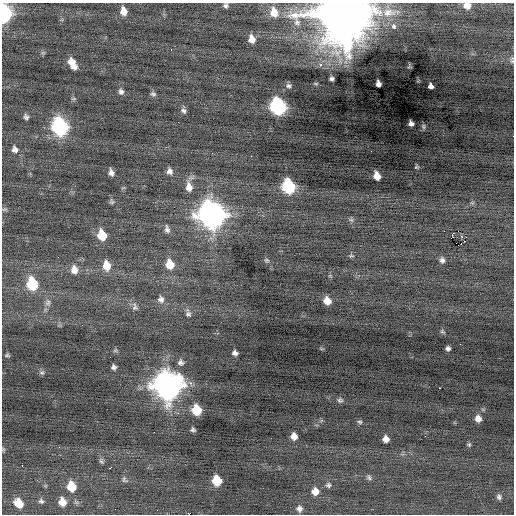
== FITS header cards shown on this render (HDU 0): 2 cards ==
NAXIS1  =                  512 / Axis length
NAXIS2  =                  512 / Axis length

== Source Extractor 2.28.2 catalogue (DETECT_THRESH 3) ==
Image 512 x 512 px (HDU 0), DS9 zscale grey, 1 PNG px = 1 image px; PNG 516 x 516 px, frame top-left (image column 1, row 512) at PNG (2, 3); no overlay
Background -0.0387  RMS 0.82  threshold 2.46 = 3 sigma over >= 5 px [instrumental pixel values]
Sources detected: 94; all 94 listed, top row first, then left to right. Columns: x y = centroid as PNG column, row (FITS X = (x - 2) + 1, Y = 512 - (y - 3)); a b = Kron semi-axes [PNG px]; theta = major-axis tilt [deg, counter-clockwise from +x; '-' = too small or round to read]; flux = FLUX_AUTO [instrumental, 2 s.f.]
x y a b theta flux
225 5 6 6 - 140
467 6 8 7 - 500
123 11 9 7 -78 540
274 12 9 7 -78 540
389 12 20 11 2 790
344 13 15 14 - 480000
4 14 10 7 -85 12000
297 22 7 7 - 150
394 26 8 7 - 170
252 39 7 6 - 450
171 50 2 2 - 200
43 53 7 4 1 81
512 60 9 4 -88 110
72 63 12 6 -61 700
321 65 3 3 - 120
332 79 4 4 - 130
378 84 5 5 - 220
289 86 6 5 - 120
431 86 5 5 - 350
121 92 8 6 -67 180
153 94 8 6 -24 130
278 106 10 8 -71 12000
183 110 8 7 - 160
26 117 6 6 - 160
411 124 5 5 - 190
60 127 10 8 -72 14000
423 127 7 5 -89 94
15 149 10 9 - 280
417 167 5 5 - 75
169 171 8 7 - 240
111 172 7 5 -77 240
377 176 7 6 - 560
289 186 9 8 - 6200
189 187 13 8 -82 520
123 188 6 3 18 63
111 201 7 6 - 110
472 203 6 4 0 84
4 209 7 5 2 97
211 215 12 11 - 60000
351 220 7 6 - 110
167 229 11 7 -79 210
458 231 2 2 - 3600
102 235 9 7 -74 1500
461 236 4 4 - 78
465 241 3 2 - 47
459 245 6 2 19 1500
351 256 7 4 6 76
266 260 7 6 - 100
442 260 7 6 - 180
170 264 10 8 -77 940
106 266 10 8 -79 840
74 270 12 9 -80 450
32 284 10 8 -77 3200
161 299 11 9 -82 290
327 301 7 6 - 570
48 303 11 9 -89 300
135 307 12 7 -75 230
188 314 9 8 - 200
442 331 6 4 -17 79
460 344 2 2 - 230
448 348 5 4 - 140
115 350 7 6 - 97
235 353 5 5 - 190
7 355 6 5 - 93
180 362 8 8 - 190
114 367 5 5 - 160
42 373 7 7 - 130
191 383 7 6 - 170
167 385 12 11 - 71000
440 388 3 2 - 120
340 400 8 7 - 140
196 410 8 7 - 1500
478 419 7 6 - 370
360 422 7 5 -16 100
193 430 5 4 - 110
294 436 6 6 - 420
386 439 6 6 - 390
469 444 5 5 - 84
59 447 3 3 - 35
3 449 6 5 - 71
101 461 9 6 -54 120
22 465 3 2 - 58
109 468 3 2 - 280
369 477 8 6 -71 120
124 480 9 6 -53 130
217 481 8 7 - 1700
328 485 7 6 - 130
71 486 9 8 - 1300
315 491 7 7 - 480
499 497 7 6 - 150
41 501 7 6 - 140
62 502 9 7 -69 590
19 503 10 7 -51 870
299 509 7 7 - 210
At the frame edge (FLAGS 8, measured only in part): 6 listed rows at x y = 225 5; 467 6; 344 13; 4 14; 512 60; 3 449